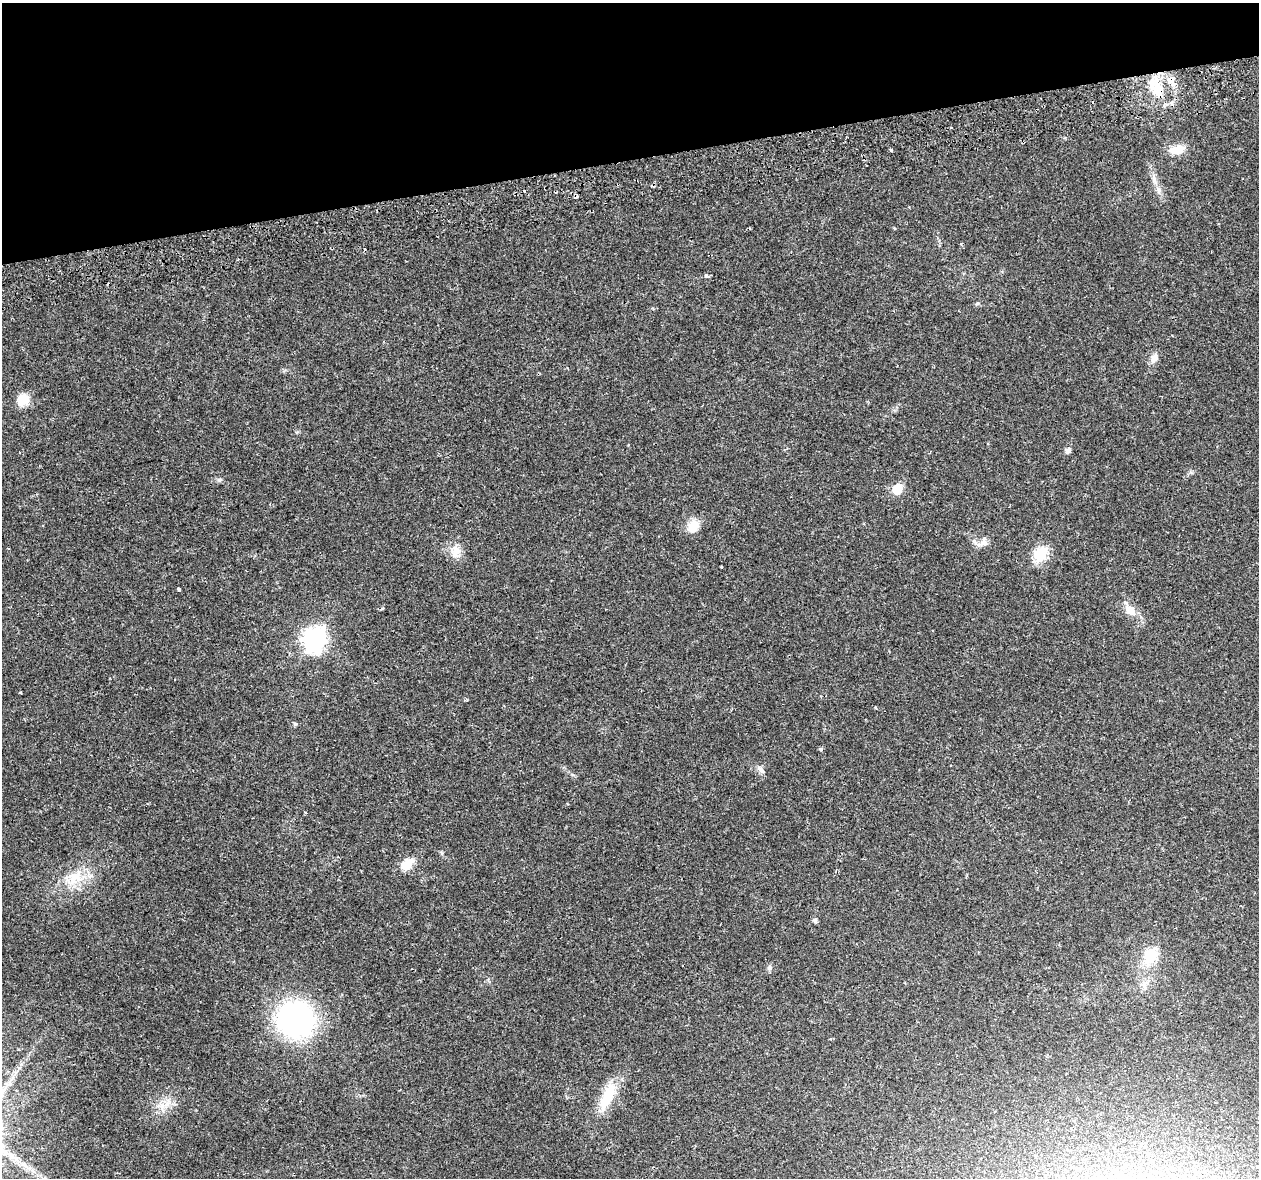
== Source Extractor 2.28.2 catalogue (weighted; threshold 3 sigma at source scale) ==
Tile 3 of 4 x 4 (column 3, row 1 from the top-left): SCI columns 2528-3784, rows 3614-4789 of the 5057 x 4923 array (HDU 1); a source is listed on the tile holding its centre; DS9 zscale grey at full resolution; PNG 1261 x 1180 px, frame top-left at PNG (2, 3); no overlay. Shown black and unused: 13% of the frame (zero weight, under 2 of 3 exposures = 3% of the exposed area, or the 3 px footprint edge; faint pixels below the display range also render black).
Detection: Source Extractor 2.28.2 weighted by HDU 2 'WHT'; one run over the whole footprint, this tile lists its part. Background 0.0296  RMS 0.0032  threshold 0.0145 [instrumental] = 3 sigma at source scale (4.5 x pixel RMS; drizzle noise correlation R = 1.50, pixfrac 1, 0.0396/0.0396 arcsec/px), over >= 5 px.
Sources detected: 47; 8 cosmic-ray / hot-pixel residue — not listed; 1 inside a brighter listed object's ellipse — not listed separately; the other 38 listed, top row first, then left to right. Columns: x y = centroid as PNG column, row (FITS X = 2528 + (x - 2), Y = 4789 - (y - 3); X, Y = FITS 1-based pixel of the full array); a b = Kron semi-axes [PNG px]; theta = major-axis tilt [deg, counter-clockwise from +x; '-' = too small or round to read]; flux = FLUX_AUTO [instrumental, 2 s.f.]
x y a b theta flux
1171 81 15 13 -67 4.6
1156 88 32 15 -65 12
891 150 4 3 - 0.4
1177 150 20 11 9 5
1154 178 11 5 -66 1.4
894 228 3 3 - 0.41
961 244 4 3 - 0.39
706 276 6 4 1 0.5
977 304 6 3 19 0.45
1154 358 11 9 72 2.3
23 399 12 11 - 6.5
1068 451 6 5 - 1.5
219 480 7 4 2 0.59
897 489 6 6 - 17
693 526 17 14 59 4.3
984 542 15 8 90 1.8
456 551 17 13 74 3.7
1040 554 7 6 - 39
721 567 3 2 - 0.28
179 589 4 3 - 1.6
382 608 4 3 - 1
1130 610 17 10 -43 3.9
314 639 10 8 59 210
21 692 3 3 - 0.54
295 724 5 5 - 0.49
821 749 5 4 - 0.48
761 769 11 6 -48 1.3
407 864 20 13 42 4.3
75 878 24 18 42 8.9
815 920 8 5 -50 0.61
1151 955 7 6 - 30
770 967 8 6 -90 0.8
1144 986 11 5 -68 1.3
295 1019 33 32 - 70
8 1084 12 4 43 1.4
607 1097 44 13 66 11
162 1106 8 7 - 1.8
24 1165 12 5 -28 1.9
Overlapping masked pixels (flux is a lower limit): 2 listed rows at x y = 1171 81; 1156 88
Unlisted compact peaks at least as high as the median listed source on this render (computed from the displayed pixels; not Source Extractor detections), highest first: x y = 442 853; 1191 472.